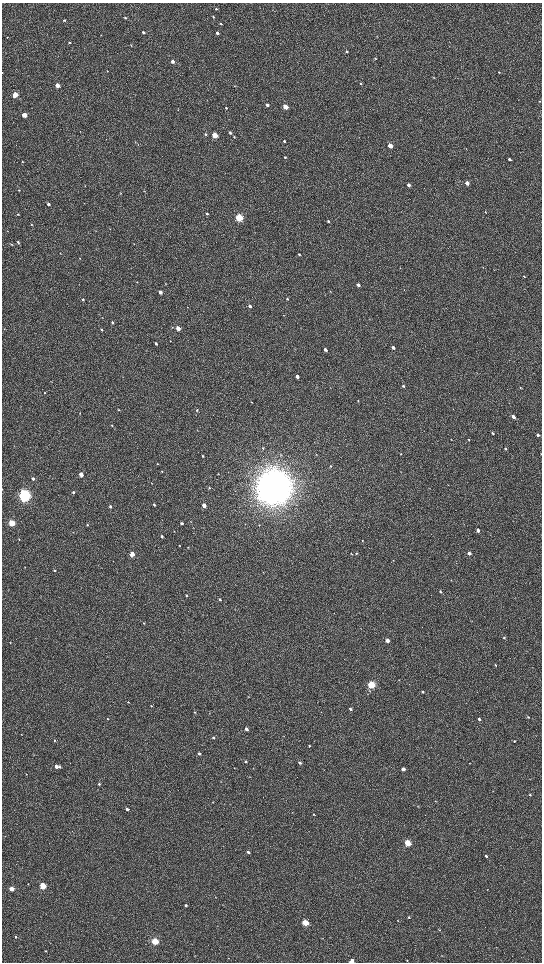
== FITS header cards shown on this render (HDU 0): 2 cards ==
NAXIS1  =                 1080 / length of data axis 1
NAXIS2  =                 1920 / length of data axis 2

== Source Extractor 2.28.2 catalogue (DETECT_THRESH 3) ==
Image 1080 x 1920 px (HDU 0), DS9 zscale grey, zoomed out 1/2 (1 PNG px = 2 x 2 image px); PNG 544 x 964 px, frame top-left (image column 1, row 1919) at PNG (2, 3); no overlay
Background 533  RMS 39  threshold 117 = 3 sigma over >= 5 px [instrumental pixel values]
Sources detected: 186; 4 cannot appear on this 1/2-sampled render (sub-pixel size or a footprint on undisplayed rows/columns) and are not listed; the other 182 listed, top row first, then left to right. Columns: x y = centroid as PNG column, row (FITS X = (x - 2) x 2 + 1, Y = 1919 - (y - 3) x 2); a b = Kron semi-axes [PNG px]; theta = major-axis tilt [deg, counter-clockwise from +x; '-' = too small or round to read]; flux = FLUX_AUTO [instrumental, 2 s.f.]
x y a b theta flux
216 9 3 3 - 6.9e+03
213 17 3 3 - 6.8e+03
125 18 4 3 - 8.1e+03
64 20 3 3 - 8.1e+03
507 23 3 2 - 3.6e+03
221 24 4 3 - 6.9e+03
143 32 3 3 - 1.1e+04
217 33 3 3 - 2.4e+04
101 35 3 2 - 2.7e+03
7 37 3 2 - 3.5e+03
70 42 4 3 - 8.3e+03
131 45 3 2 - 4.3e+03
346 52 3 3 - 8.8e+03
375 58 3 2 - 5.6e+03
172 61 3 3 - 3.0e+04
107 71 3 2 - 3.2e+03
499 72 4 3 - 7.8e+03
2 73 2 2 - 2.9e+03
361 83 4 2 - 5.2e+03
57 85 3 3 - 9.7e+04
234 86 3 2 - 3.7e+03
15 95 4 3 - 1.6e+05
539 101 3 3 - 5.1e+03
267 105 3 3 - 2.2e+04
285 107 3 3 - 1.3e+05
226 108 3 2 - 8.0e+03
178 110 3 2 - 4.0e+03
24 115 3 3 - 1.3e+05
230 132 4 3 - 1.5e+04
206 134 4 3 - 1.1e+04
215 135 3 3 - 2.4e+05
234 137 3 3 - 6.4e+03
284 141 3 3 - 1.1e+04
390 146 3 3 - 9.5e+04
285 157 3 3 - 9.3e+03
510 159 3 3 - 1.3e+04
22 162 2 2 - 3.7e+03
467 183 3 3 - 5.4e+04
409 185 3 3 - 3.0e+04
19 190 3 2 - 4.9e+03
120 193 3 2 - 3.3e+03
48 204 3 3 - 2.0e+04
207 213 4 3 - 1.0e+04
18 214 3 2 - 3.7e+03
239 217 3 3 - 8.1e+05
328 221 3 3 - 8.9e+03
32 224 3 3 - 5.9e+03
18 242 4 3 - 1.1e+04
12 244 4 3 - 5.2e+03
299 254 3 3 - 1.0e+04
80 258 3 2 - 4.4e+03
524 276 3 2 - 6.0e+03
358 285 3 3 - 2.6e+04
330 291 3 2 - 3.8e+03
160 292 4 3 - 4.0e+04
287 299 4 3 - 7.1e+03
83 300 3 3 - 9.6e+03
250 306 3 3 - 2.4e+04
284 315 3 2 - 3.2e+03
102 318 3 2 - 4.4e+03
112 322 3 3 - 1.2e+04
178 328 3 3 - 1.0e+05
102 329 3 3 - 9.6e+03
170 341 2 2 - 2.8e+03
156 343 3 2 - 1.1e+04
393 347 3 3 - 2.1e+04
325 350 3 2 - 3.0e+04
297 376 3 3 - 4.7e+04
403 386 4 3 - 1.1e+04
520 388 3 2 - 3.5e+03
45 393 3 2 - 5.1e+03
358 401 3 3 - 5.6e+03
252 402 3 2 - 3.9e+03
119 410 3 3 - 6.3e+03
197 410 4 3 - 8.5e+03
80 413 3 2 - 3.5e+03
513 417 4 3 - 3.7e+04
112 425 3 3 - 5.8e+03
493 433 4 3 - 1.1e+04
538 435 3 2 - 2.2e+04
451 439 3 2 - 2.6e+03
468 440 3 2 - 5.0e+03
263 448 4 3 - 8.9e+03
505 449 3 3 - 8.8e+03
401 454 3 2 - 4.0e+03
541 454 3 2 - 3.6e+03
203 456 3 2 - 7.7e+03
157 464 2 2 - 3.8e+03
331 466 3 3 - 5.4e+03
162 471 3 2 - 3.7e+03
218 473 3 2 - 2.7e+03
81 475 3 3 - 6.9e+04
33 479 3 3 - 1.7e+04
209 487 3 3 - 5.6e+03
274 487 14 13 - 1.8e+07
73 492 3 3 - 9.0e+03
24 495 5 4 - 2.5e+06
154 505 3 2 - 9.7e+03
204 505 3 3 - 6.3e+04
110 506 4 3 - 1.3e+04
11 523 3 3 - 4.0e+05
182 523 3 2 - 1.8e+04
87 525 3 3 - 5.8e+03
259 525 3 3 - 5.2e+03
478 530 3 3 - 2.4e+04
174 531 2 2 - 4.0e+03
162 536 3 3 - 1.2e+04
19 539 2 2 - 3.9e+03
362 540 3 2 - 4.6e+03
180 545 3 2 - 4.0e+03
188 547 3 2 - 3.9e+03
356 553 3 2 - 4.7e+03
469 553 3 3 - 2.5e+04
132 554 3 3 - 1.7e+05
351 554 3 2 - 3.5e+03
393 560 2 2 - 2.9e+03
25 567 2 2 - 2.5e+03
55 570 3 3 - 8.9e+03
263 572 3 2 - 3.0e+03
440 592 4 3 - 9.7e+03
186 595 3 3 - 7.7e+03
220 599 3 2 - 1.4e+04
144 623 3 3 - 4.5e+03
504 638 4 3 - 9.0e+03
387 641 3 3 - 6.5e+04
10 643 3 2 - 3.4e+03
495 665 3 3 - 7.3e+03
399 680 3 2 - 3.1e+03
371 685 3 3 - 7.7e+05
422 692 3 3 - 1.0e+04
248 696 3 2 - 3.8e+03
128 702 3 2 - 4.4e+03
152 706 3 3 - 5.2e+03
350 709 3 3 - 1.7e+04
195 712 3 3 - 6.0e+03
528 717 3 2 - 5.1e+03
108 719 3 2 - 5.0e+03
479 719 3 3 - 2.2e+04
246 729 4 3 - 2.2e+04
21 734 3 2 - 3.1e+03
213 737 3 3 - 1.2e+04
54 740 3 3 - 6.4e+03
514 741 3 3 - 6.1e+03
309 746 3 2 - 6.1e+03
34 754 2 2 - 2.9e+03
199 754 3 3 - 1.8e+04
246 761 2 2 - 8.1e+03
300 763 3 3 - 1.8e+04
470 763 3 2 - 2.5e+03
56 766 3 3 - 4.5e+04
59 767 3 3 - 1.4e+04
403 769 3 3 - 6.3e+04
26 774 3 2 - 2.9e+03
221 781 3 2 - 3.1e+03
99 784 3 3 - 1.0e+04
530 795 3 2 - 8.1e+03
435 801 3 3 - 4.5e+03
213 802 3 1 - 2.6e+03
418 806 3 2 - 4.0e+03
127 809 3 2 - 3.2e+04
314 814 3 2 - 5.4e+03
408 843 3 3 - 4.0e+05
248 852 3 3 - 1.8e+04
486 856 3 2 - 1.2e+04
28 884 3 2 - 4.4e+03
43 886 3 3 - 4.3e+05
11 889 3 3 - 1.2e+05
487 890 3 2 - 2.5e+03
216 897 3 2 - 3.4e+03
223 904 2 2 - 2.2e+03
186 905 3 2 - 1.7e+04
408 917 3 3 - 4.9e+03
398 921 3 2 - 3.2e+03
305 923 3 3 - 3.7e+05
439 930 4 3 - 6.8e+03
16 937 3 3 - 9.1e+03
155 941 3 3 - 5.1e+05
45 951 3 2 - 4.2e+03
442 955 3 2 - 3.2e+03
228 958 3 2 - 4.4e+03
407 960 3 2 - 3.6e+03
351 961 4 3 - 4.8e+04
At the frame edge (FLAGS 8, measured only in part): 3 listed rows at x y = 2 73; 541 454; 351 961
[4 sub-pixel or undisplayed-footprint detections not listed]